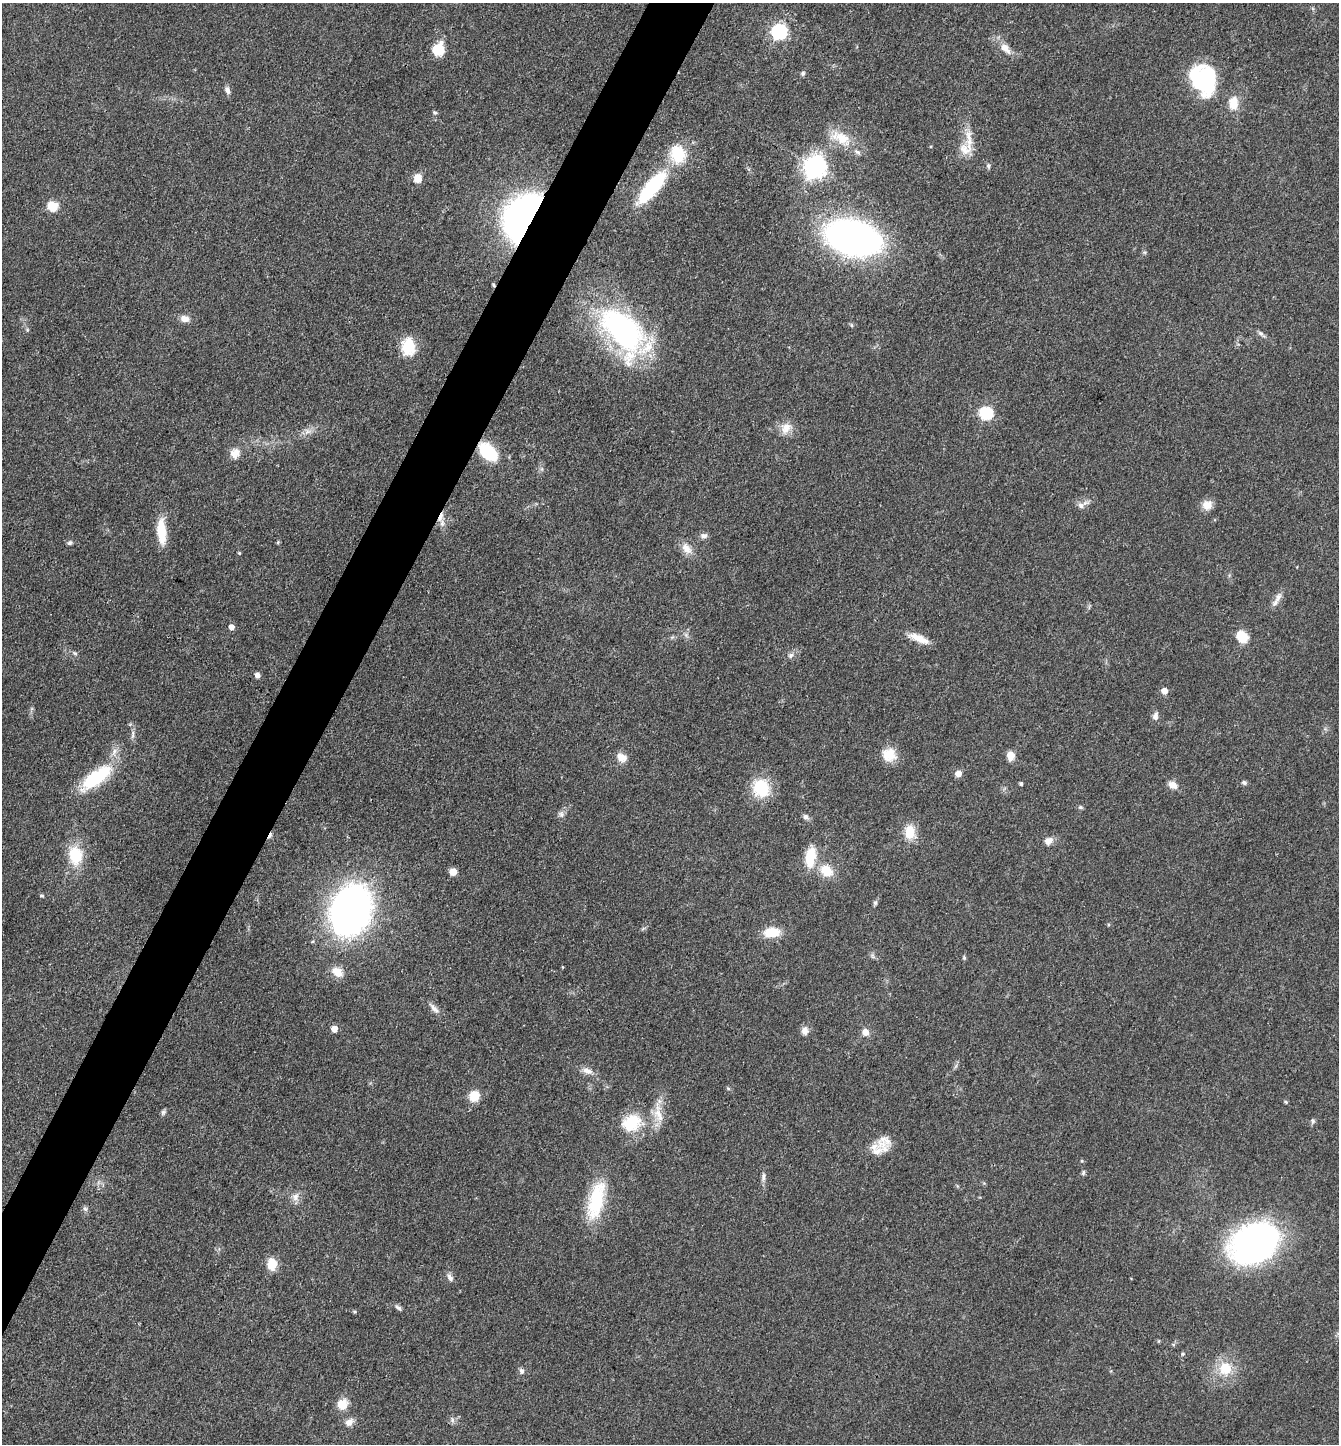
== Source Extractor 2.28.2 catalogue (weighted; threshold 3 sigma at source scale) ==
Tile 7 of 4 x 4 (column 3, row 2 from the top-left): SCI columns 2962-4298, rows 2889-4330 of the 5784 x 5775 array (HDU 1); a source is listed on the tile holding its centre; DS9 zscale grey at full resolution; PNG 1341 x 1446 px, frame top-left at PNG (2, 3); no overlay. Shown black and unused: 4% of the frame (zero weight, under 3 of 4 exposures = <1% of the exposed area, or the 3 px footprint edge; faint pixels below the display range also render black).
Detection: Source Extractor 2.28.2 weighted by HDU 2 'WHT'; one run over the whole footprint, this tile lists its part. Background 0.0999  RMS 0.006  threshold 0.027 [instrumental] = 3 sigma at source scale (4.5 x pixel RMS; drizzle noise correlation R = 1.50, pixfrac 1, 0.05/0.05 arcsec/px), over >= 5 px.
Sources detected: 114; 2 cosmic-ray / hot-pixel residue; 1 long thin detection or spike segment (spike, bleed or trail) — not listed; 7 inside a brighter listed object's ellipse — not listed separately; the other 104 listed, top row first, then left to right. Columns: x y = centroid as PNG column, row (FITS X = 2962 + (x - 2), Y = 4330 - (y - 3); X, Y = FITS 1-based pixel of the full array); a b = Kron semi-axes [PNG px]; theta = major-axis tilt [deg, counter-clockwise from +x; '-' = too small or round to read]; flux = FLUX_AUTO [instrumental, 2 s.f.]
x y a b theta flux
779 32 7 7 - 150
1005 48 19 10 -47 6.6
438 49 16 14 70 12
803 73 7 6 - 1.2
1203 80 33 25 -66 59
227 90 10 6 -67 2.4
1233 103 19 13 -89 9.3
434 112 6 4 -27 1
842 138 26 16 -33 15
965 149 19 16 6 9.7
678 154 23 19 -79 22
988 166 8 5 -70 1.2
815 167 8 8 - 450
418 178 11 10 - 5.7
652 188 37 12 50 53
52 206 11 11 - 9.3
522 216 46 28 59 210
853 238 39 24 -15 330
1144 252 6 4 -17 0.82
185 319 11 8 -14 4.4
851 325 5 5 - 0.91
622 329 64 36 -44 130
27 330 5 5 - 0.81
1261 334 12 5 -43 1.8
408 347 21 16 -87 17
986 413 6 6 - 71
786 428 17 13 56 7.3
307 432 9 6 14 2.9
488 452 18 10 -41 40
233 454 15 9 -72 4.3
1081 505 9 7 -47 2.7
1207 505 10 10 - 7.2
440 517 15 5 69 3.4
161 531 32 10 -86 15
704 536 10 7 7 2.5
278 542 5 4 - 0.71
70 543 6 6 - 1.4
686 548 17 11 -51 6.3
239 553 4 4 - 0.73
1278 597 15 7 63 3.9
231 627 5 5 - 4.2
1242 637 11 10 - 14
919 638 26 8 -23 8.9
75 653 6 5 - 1
791 655 8 6 46 2
257 675 6 5 - 2.5
1164 691 5 5 - 6.1
1155 716 11 7 77 2.7
133 734 12 4 89 2.1
889 755 18 16 -20 11
1010 756 10 8 -87 5.7
620 757 15 9 -66 4.4
958 774 5 5 - 6.4
96 777 47 17 37 37
1244 783 6 5 - 1.5
1021 784 4 3 - 1.3
1173 785 9 7 -33 5.7
761 788 18 16 -59 26
1080 807 7 5 -1 1.1
561 814 10 7 90 2.2
806 817 9 6 -34 2
910 832 14 11 -85 13
1048 841 10 8 30 4.2
75 855 23 16 -81 20
810 857 20 10 82 20
826 871 14 11 -37 13
453 872 5 5 - 11
41 896 7 3 -1 0.8
875 903 7 5 74 1.3
351 910 30 23 69 430
772 932 16 10 5 14
872 956 10 5 -57 1.5
964 958 7 4 -89 0.84
563 967 4 3 - 0.52
337 972 16 11 -38 6.6
334 1029 5 5 - 7
805 1031 11 9 -90 3.5
865 1032 8 8 - 4.2
587 1071 15 8 -18 4.4
728 1088 6 4 -20 0.79
474 1096 8 8 - 14
1286 1102 6 4 -32 0.82
163 1112 8 6 74 1.3
658 1113 22 12 -77 9.8
1313 1121 7 6 - 1.3
631 1123 21 16 34 26
884 1143 22 18 -88 9.4
1083 1173 8 5 72 1.1
763 1177 12 5 80 2.2
295 1197 12 9 70 4
596 1201 49 17 76 35
85 1209 7 5 -44 1.4
1254 1243 42 30 28 220
272 1264 14 11 -90 9.1
450 1277 12 6 -60 2.6
398 1308 10 5 -37 1.7
354 1311 5 4 - 0.78
1173 1344 5 3 - 0.7
1183 1354 5 4 - 0.83
1225 1369 19 19 - 16
521 1371 8 6 -71 1.8
342 1404 12 12 - 8.4
452 1420 9 4 -82 1.4
349 1422 12 9 42 3.9
Overlapping masked pixels (flux is a lower limit): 4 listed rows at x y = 522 216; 488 452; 440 517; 631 1123